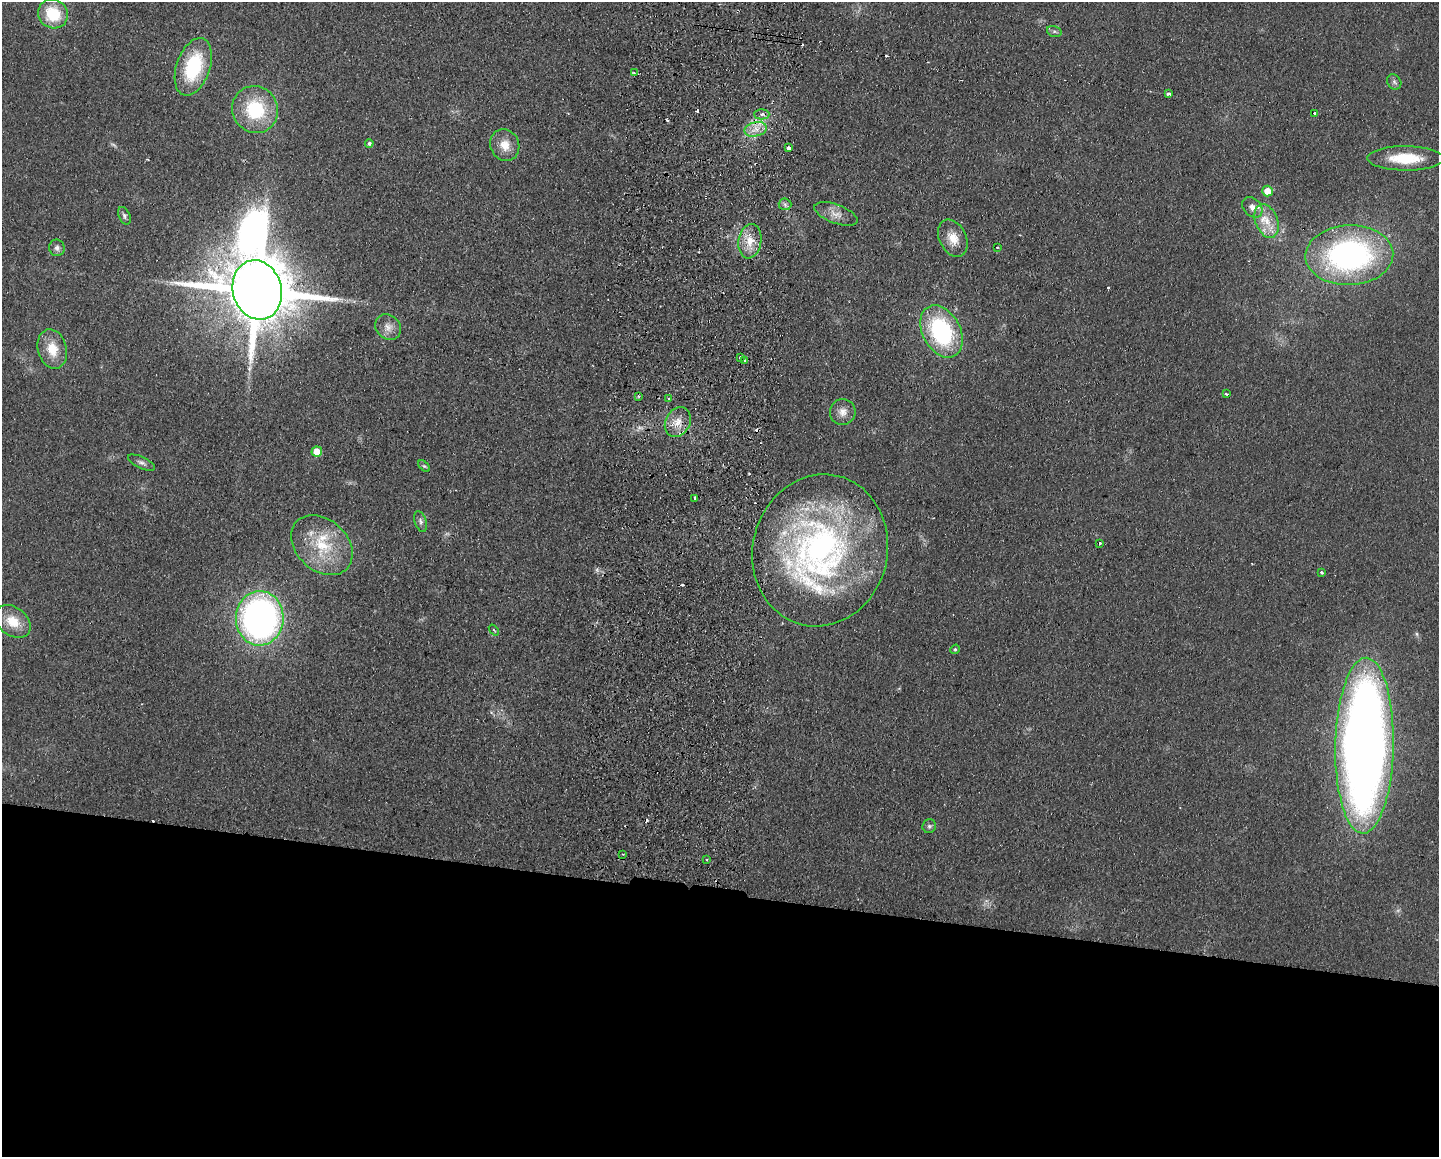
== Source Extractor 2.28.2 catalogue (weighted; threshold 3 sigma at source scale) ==
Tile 11 of 3 x 4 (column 2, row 4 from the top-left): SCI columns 1605-3041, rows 9-1163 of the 4757 x 4636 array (HDU 1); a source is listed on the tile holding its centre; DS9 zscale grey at full resolution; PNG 1441 x 1159 px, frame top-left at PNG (2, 2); each listed source drawn as its Kron ellipse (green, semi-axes under 4 px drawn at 4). Shown black and unused: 23% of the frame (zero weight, under 2 of 3 exposures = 3% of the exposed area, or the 3 px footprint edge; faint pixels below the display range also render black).
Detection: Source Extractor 2.28.2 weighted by HDU 2 'WHT'; one run over the whole footprint, this tile lists its part. Background 0.0578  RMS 0.01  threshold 0.0467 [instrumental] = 3 sigma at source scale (4.5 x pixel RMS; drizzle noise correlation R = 1.50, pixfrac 1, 0.05/0.05 arcsec/px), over >= 5 px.
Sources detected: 67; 1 too faint to see at this stretch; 10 cosmic-ray / hot-pixel residue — neither listed nor drawn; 3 inside a brighter listed object's ellipse — not listed separately; the other 53 listed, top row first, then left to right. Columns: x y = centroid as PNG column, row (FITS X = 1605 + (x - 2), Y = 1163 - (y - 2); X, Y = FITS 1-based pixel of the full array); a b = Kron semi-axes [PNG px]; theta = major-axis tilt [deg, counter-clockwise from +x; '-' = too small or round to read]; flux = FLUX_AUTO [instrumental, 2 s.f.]
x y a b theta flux
53 14 15 14 - 41
1054 31 7 5 -17 2.5
193 67 30 17 71 75
634 73 4 3 - 1.5
1394 82 8 6 -54 3
1169 94 4 3 - 26
255 110 24 22 -55 68
1314 113 3 3 - 2.8
762 114 7 5 0 3.6
755 129 11 7 12 9
369 143 4 4 - 2.7
505 145 16 14 -65 15
788 148 3 3 - 25
1405 158 38 12 0 41
1268 191 5 5 - 16
785 204 6 6 - 2.7
1252 207 11 8 -45 8.4
836 214 23 9 -21 10
124 216 9 5 -65 2.9
1267 221 17 11 -68 18
953 238 20 13 -64 16
750 241 17 11 81 17
997 247 3 2 - 1
57 248 8 7 - 3.9
1349 255 44 30 2 260
257 290 30 24 -74 15000
388 327 14 11 -43 9.1
941 331 28 19 -61 120
52 349 20 14 -74 22
740 358 3 3 - 4.4
745 361 4 3 - 1.9
1226 394 3 2 - 3
639 396 4 3 - 1.7
669 399 3 3 - 1.5
843 412 13 13 - 9.5
678 422 15 12 61 14
317 452 5 5 - 20
142 463 14 5 -25 3.8
424 466 7 4 -43 1.7
695 498 3 3 - 2.1
420 521 11 6 -72 3.2
1099 543 3 3 - 2.5
322 545 34 25 -43 54
820 550 76 67 76 380
1321 572 3 3 - 3.2
260 618 27 24 88 430
13 621 19 14 -37 23
494 630 6 3 -52 1.1
955 649 5 4 - 1.5
1364 746 88 29 89 1300
929 826 7 6 - 2.6
623 854 4 2 - 0.97
707 860 4 3 - 1.4
Overlapping masked pixels (flux is a lower limit): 3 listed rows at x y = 755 129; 1349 255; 257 290